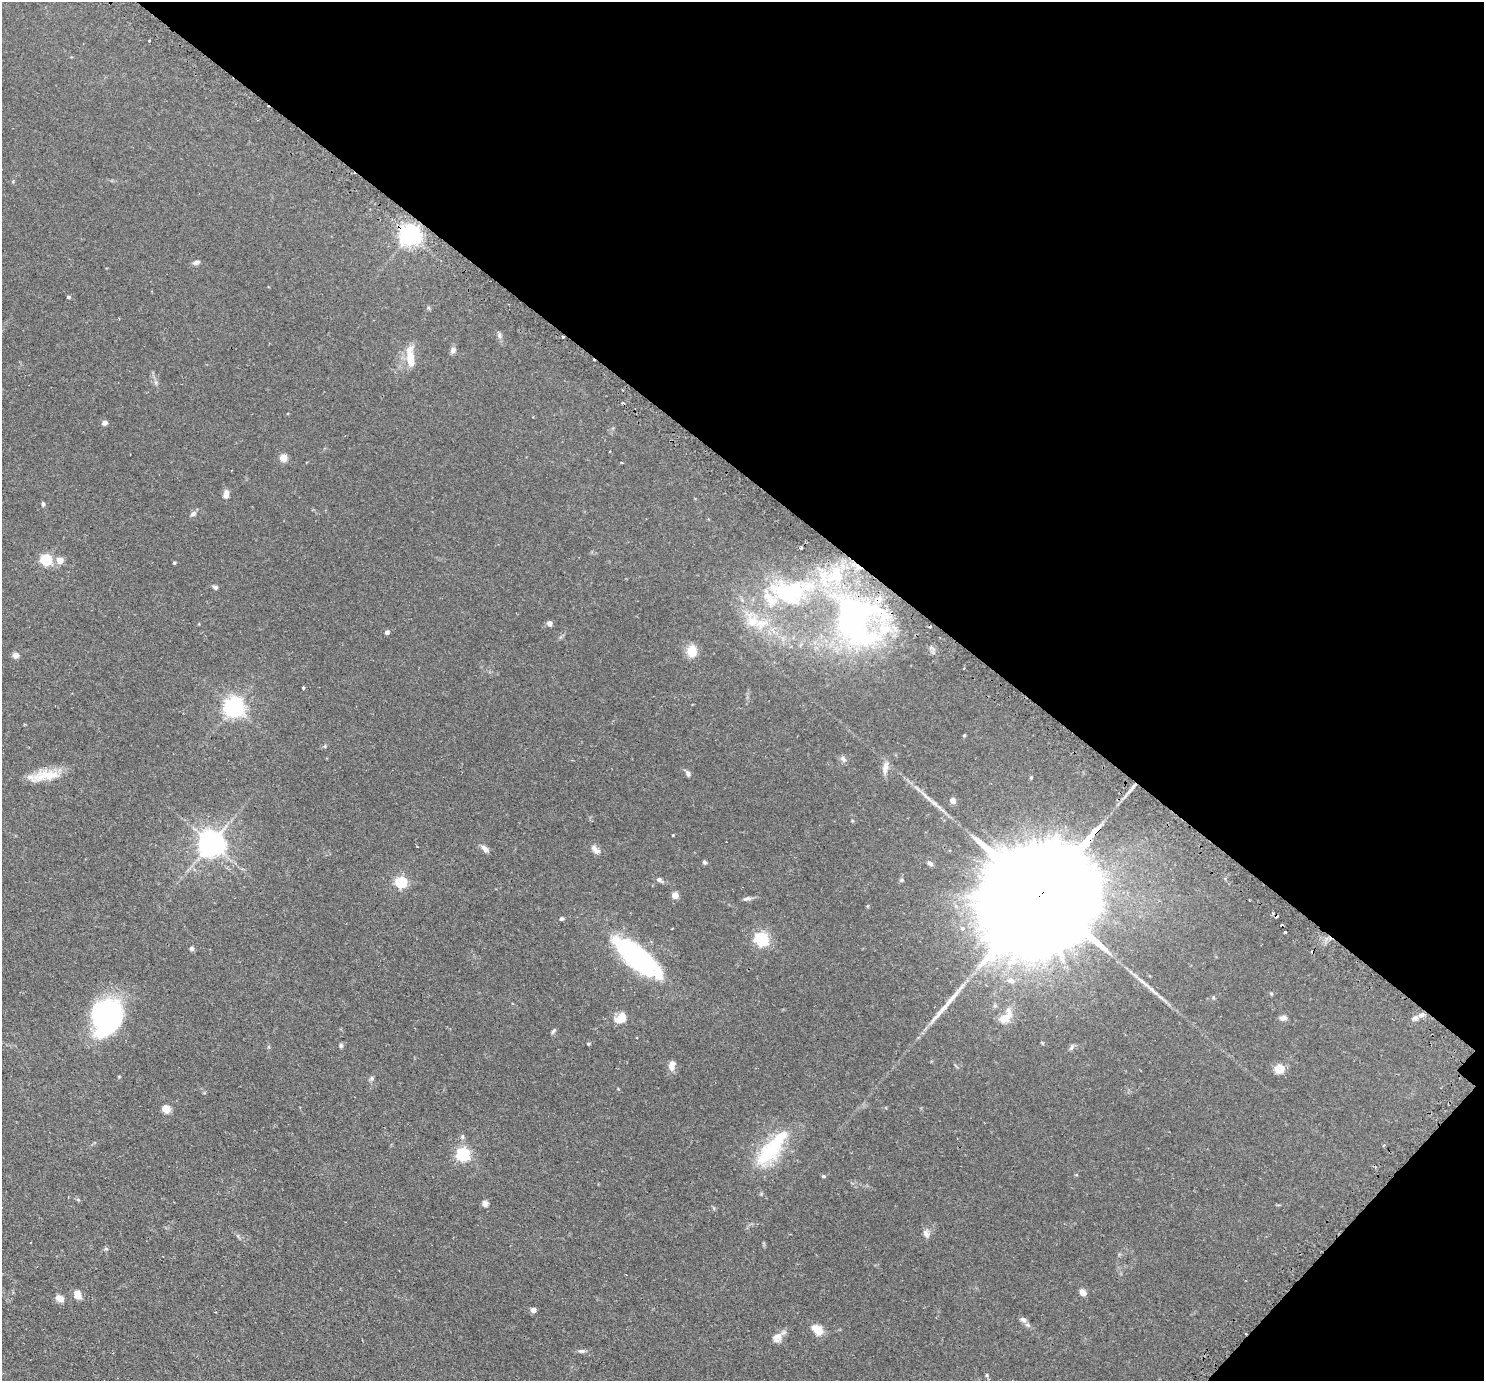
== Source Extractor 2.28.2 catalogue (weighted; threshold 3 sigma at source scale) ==
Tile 8 of 4 x 4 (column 4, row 2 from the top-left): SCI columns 4498-5979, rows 2946-4324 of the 6028 x 6032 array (HDU 1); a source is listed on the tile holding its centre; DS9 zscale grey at full resolution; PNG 1486 x 1383 px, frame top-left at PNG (2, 2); no overlay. Shown black and unused: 37% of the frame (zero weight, under 2 of 3 exposures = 4% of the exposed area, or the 3 px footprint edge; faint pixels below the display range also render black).
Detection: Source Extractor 2.28.2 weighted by HDU 2 'WHT'; one run over the whole footprint, this tile lists its part. Background 0.0765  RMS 0.005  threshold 0.0226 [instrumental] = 3 sigma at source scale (4.5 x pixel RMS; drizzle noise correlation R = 1.50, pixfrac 1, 0.05/0.05 arcsec/px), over >= 5 px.
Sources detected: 108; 4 inside a brighter object's white glare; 7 cosmic-ray / hot-pixel residue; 2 long thin detections or spike segments (spike, bleed or trail) — not listed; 11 inside a brighter listed object's ellipse — not listed separately; the other 84 listed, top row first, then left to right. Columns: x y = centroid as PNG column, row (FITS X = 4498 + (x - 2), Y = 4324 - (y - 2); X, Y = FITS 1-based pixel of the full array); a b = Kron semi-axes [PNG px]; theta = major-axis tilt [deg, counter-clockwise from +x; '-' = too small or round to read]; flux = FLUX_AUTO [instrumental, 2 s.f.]
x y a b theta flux
149 40 3 2 - 0.65
13 181 5 3 - 0.44
410 235 7 7 - 330
196 262 9 5 18 1.4
68 297 4 3 - 0.8
499 336 8 6 -89 1.2
453 350 8 7 - 1.5
410 359 22 9 -83 7.9
156 382 7 4 -89 0.95
104 423 7 6 - 1.4
283 457 5 5 - 14
225 496 9 8 - 2
43 504 6 4 -90 0.76
193 513 8 6 33 1.4
46 559 5 5 - 48
60 560 5 5 - 7.3
174 563 4 3 - 0.66
215 587 6 5 - 1
791 591 39 24 12 34
852 619 71 47 -83 120
752 621 25 15 -62 11
549 623 5 4 - 2.9
387 632 4 4 - 1.5
692 651 10 8 89 9.2
15 655 8 7 - 1.8
303 688 3 3 - 0.61
234 707 7 7 - 270
964 735 4 4 - 0.48
843 759 9 6 -63 1.4
885 768 19 7 79 3.1
688 773 9 5 -66 1.3
46 775 34 15 -1 11
1031 777 5 4 - 0.52
952 800 5 4 - 4.3
211 843 8 8 - 570
485 849 11 6 -44 2.3
595 849 14 8 -45 2.5
704 862 6 5 - 0.77
930 863 8 5 -34 1.4
659 880 8 5 -28 1.4
901 880 5 5 - 0.66
401 882 5 5 - 52
1046 888 89 23 47 30000
675 895 5 4 - 9.1
747 899 12 5 10 1.5
561 919 5 4 - 0.77
962 928 4 3 - 2.9
1285 932 3 3 - 0.84
761 939 6 6 - 93
192 948 6 5 - 1.1
638 958 56 19 -40 75
1011 980 10 7 -19 2.3
1155 993 10 6 -31 1.7
1271 993 5 3 - 0.52
106 1014 31 29 34 78
1421 1015 9 6 10 1.6
1005 1017 23 11 33 6.2
621 1018 16 11 35 5.1
1283 1018 9 6 5 1.8
553 1031 9 4 51 0.8
588 1044 4 4 - 0.49
341 1046 6 5 - 0.83
1071 1047 8 5 70 1
672 1066 12 8 74 3.1
1279 1069 8 7 - 9
372 1078 7 5 1 0.89
166 1109 5 5 - 14
773 1147 57 21 50 30
463 1154 6 6 - 85
823 1176 5 4 - 0.71
78 1200 6 4 -19 0.56
485 1204 8 7 - 1.7
926 1233 12 7 -68 2.1
106 1249 6 4 -1 0.66
1082 1292 7 6 - 2.9
77 1294 9 6 -67 5.2
59 1298 11 7 -35 2.9
533 1310 4 4 - 3.9
215 1312 3 3 - 0.36
1024 1320 10 7 -31 1.8
817 1329 13 8 -40 7.2
777 1337 14 11 47 3.6
582 1351 9 5 0 1.1
987 1375 6 4 -90 0.61
Overlapping masked pixels (flux is a lower limit): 3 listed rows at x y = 410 235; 852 619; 1046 888